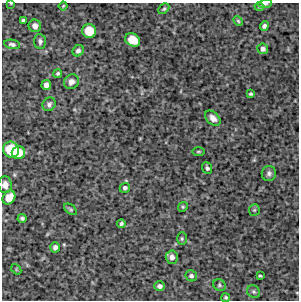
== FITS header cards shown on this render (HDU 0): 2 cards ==
NAXIS1  =                  297 /Length X axis
NAXIS2  =                  298 /Length Y axis

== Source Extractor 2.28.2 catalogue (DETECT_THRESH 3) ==
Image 297 x 298 px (HDU 0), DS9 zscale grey, 1 PNG px = 1 image px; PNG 301 x 302 px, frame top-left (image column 1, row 298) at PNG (2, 3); each listed source drawn as its Kron ellipse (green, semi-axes under 4 px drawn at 4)
Background 4150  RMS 220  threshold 654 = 3 sigma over >= 5 px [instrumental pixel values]
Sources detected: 44; all 44 listed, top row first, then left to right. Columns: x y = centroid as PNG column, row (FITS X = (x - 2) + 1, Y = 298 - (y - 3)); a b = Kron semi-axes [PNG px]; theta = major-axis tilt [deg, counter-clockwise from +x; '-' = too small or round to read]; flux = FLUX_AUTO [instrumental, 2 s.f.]
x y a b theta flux
11 4 4 3 - 11000
265 4 7 4 7 30000
63 6 4 3 - 14000
259 7 5 4 - 18000
164 9 6 4 47 21000
23 20 4 3 - 24000
238 21 5 4 - 19000
35 26 6 6 - 90000
264 26 5 4 - 42000
89 31 7 7 - 350000
132 40 8 6 -35 310000
40 41 7 6 - 41000
12 44 8 4 -10 40000
263 49 5 5 - 50000
78 51 6 5 - 38000
58 73 4 4 - 23000
71 82 8 7 - 73000
46 85 5 4 - 65000
251 94 3 3 - 22000
49 104 7 6 - 44000
213 118 9 6 -43 81000
11 150 8 8 - 570000
198 151 6 3 0 16000
18 152 7 6 - 280000
207 168 6 5 - 33000
269 173 7 7 - 44000
5 185 8 6 -86 95000
125 188 5 5 - 31000
9 198 7 6 - 200000
183 207 5 4 - 18000
71 209 7 4 -37 23000
254 210 6 5 - 21000
22 218 4 4 - 29000
121 224 4 3 - 29000
182 239 6 4 -90 22000
55 247 5 4 - 52000
172 257 6 6 - 73000
16 269 6 4 -49 17000
191 276 6 5 - 37000
260 276 3 2 - 17000
219 285 6 5 - 27000
159 286 5 5 - 50000
254 292 7 6 - 28000
226 298 4 4 - 24000
At the frame edge (FLAGS 8, measured only in part): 3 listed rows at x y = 11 4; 265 4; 5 185